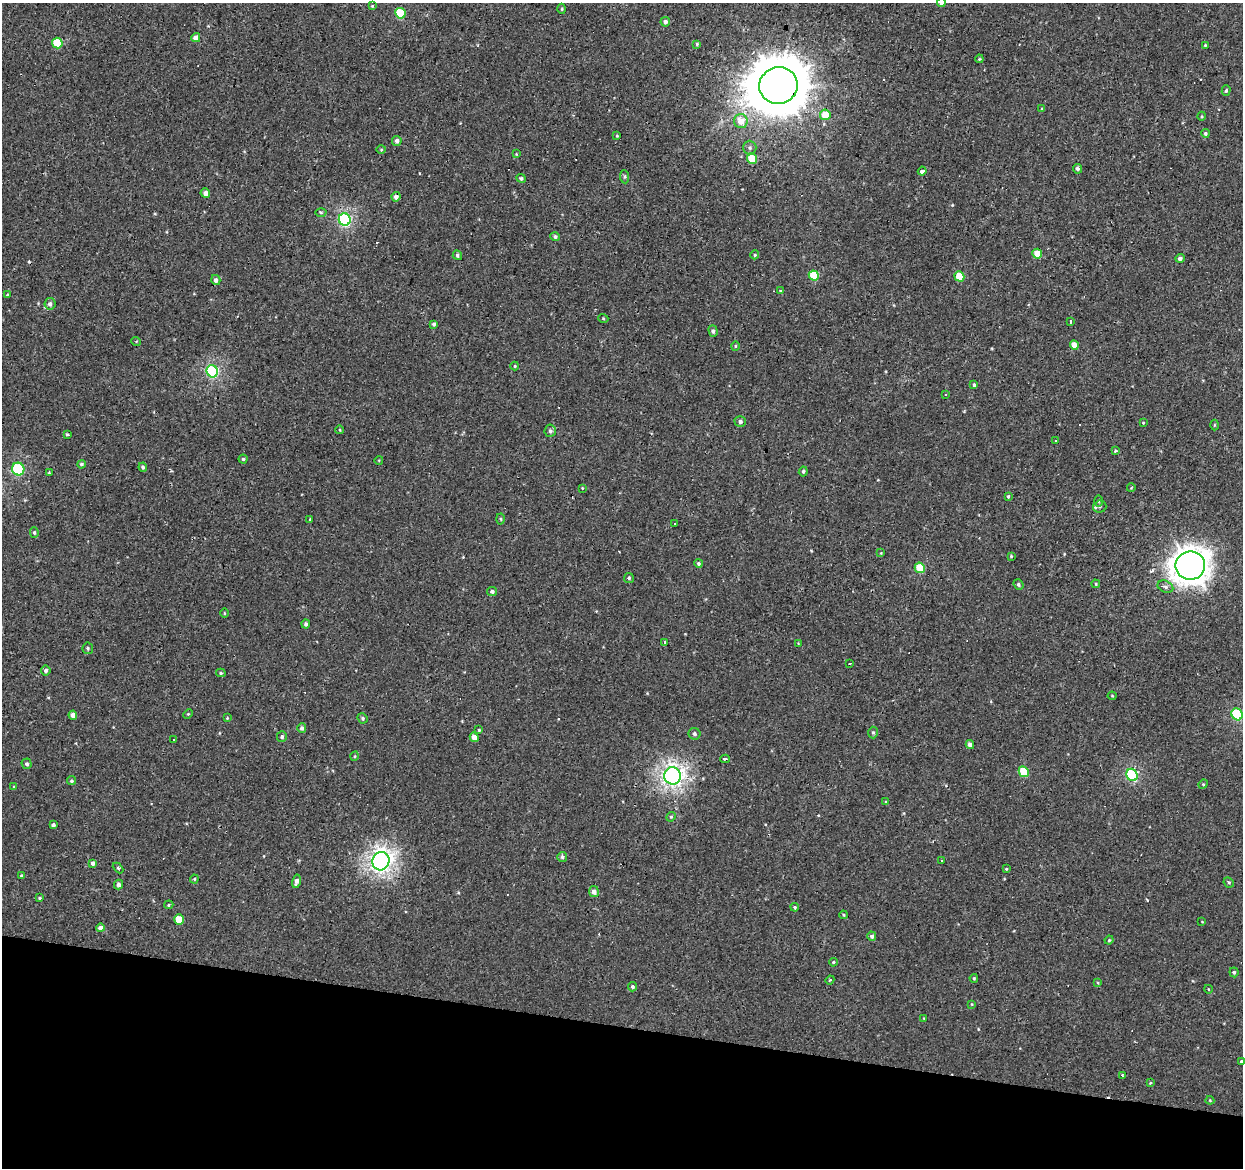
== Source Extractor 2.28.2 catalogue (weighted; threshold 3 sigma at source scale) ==
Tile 15 of 4 x 4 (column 3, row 4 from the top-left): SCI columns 2485-3725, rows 281-1446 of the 4965 x 5165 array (HDU 1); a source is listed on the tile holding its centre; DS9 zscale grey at full resolution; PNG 1245 x 1170 px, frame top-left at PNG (2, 3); each listed source drawn as its Kron ellipse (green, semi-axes under 4 px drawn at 4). Shown black and unused: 12% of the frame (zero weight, under 2 of 3 exposures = <1% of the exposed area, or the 3 px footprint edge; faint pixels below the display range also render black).
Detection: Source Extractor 2.28.2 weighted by HDU 2 'WHT'; one run over the whole footprint, this tile lists its part. Background 6.68e-04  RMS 0.0053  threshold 0.0239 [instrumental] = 3 sigma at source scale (4.5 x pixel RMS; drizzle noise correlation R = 1.50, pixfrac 1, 0.0396/0.0396 arcsec/px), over >= 5 px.
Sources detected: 168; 13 cosmic-ray / hot-pixel residue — neither listed nor drawn; the other 155 listed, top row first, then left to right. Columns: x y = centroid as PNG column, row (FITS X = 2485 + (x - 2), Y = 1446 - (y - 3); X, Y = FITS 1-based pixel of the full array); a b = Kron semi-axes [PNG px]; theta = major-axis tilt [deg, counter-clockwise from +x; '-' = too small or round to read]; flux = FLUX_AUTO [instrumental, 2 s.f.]
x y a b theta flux
941 3 4 4 - 2.2
372 6 4 4 - 0.47
562 9 5 3 - 0.5
400 13 5 5 - 21
665 22 5 5 - 1.8
196 38 5 4 - 3.1
57 43 5 5 - 16
697 44 4 4 - 0.66
1205 45 3 3 - 0.45
979 59 4 3 - 0.51
778 86 19 18 - 3700
1226 91 5 4 - 0.89
1042 109 4 3 - 0.54
825 115 5 5 - 8.8
1202 116 4 3 - 0.5
741 121 7 6 - 7.7
1205 133 4 4 - 0.85
617 136 4 3 - 0.47
397 141 5 4 - 2
750 148 7 6 - 1.5
381 150 5 3 - 0.49
516 154 4 3 - 0.43
752 159 5 5 - 11
1078 169 5 4 - 1.5
922 171 4 3 - 2.4
625 177 7 4 -84 0.81
521 178 5 4 - 1.1
205 193 5 4 - 2.8
396 197 4 4 - 2.2
321 212 5 3 - 0.63
345 220 6 6 - 78
555 237 5 4 - 1.4
1037 254 5 5 - 7.9
457 255 5 4 - 1.1
755 255 4 4 - 0.64
1180 258 4 4 - 1.8
814 275 5 5 - 16
959 276 5 4 - 13
216 280 5 4 - 2
780 291 4 3 - 0.34
7 295 3 3 - 0.44
50 304 5 5 - 1.7
603 318 5 3 - 0.54
1070 322 3 3 - 2.2
434 324 4 4 - 1.1
713 331 6 4 -72 1.2
136 341 5 3 - 0.45
1074 345 5 4 - 5.1
735 346 4 4 - 0.67
515 366 4 4 - 0.55
212 371 6 5 - 72
974 385 4 3 - 0.87
945 394 3 2 - 0.43
740 422 6 5 - 1.5
1143 423 4 3 - 0.43
1214 425 5 3 - 0.56
340 430 4 3 - 0.4
550 431 6 5 - 1.4
68 435 4 2 - 0.7
1055 441 3 3 - 1.5
1115 451 3 3 - 1.5
243 459 4 4 - 0.81
379 460 4 3 - 0.41
81 464 4 4 - 1
143 467 4 4 - 1.2
18 469 6 6 - 34
803 471 5 4 - 1
49 472 4 3 - 0.45
582 488 4 3 - 0.42
1131 488 4 2 - 0.34
1008 496 3 3 - 0.52
1098 501 6 4 -90 0.61
1100 507 7 6 - 1
310 519 3 3 - 0.45
501 519 5 3 - 0.65
675 523 3 2 - 1.1
34 532 5 4 - 0.83
881 553 3 3 - 0.4
1011 556 3 3 - 0.57
698 563 4 4 - 0.91
1190 566 15 14 - 660
920 568 5 5 - 13
629 578 5 5 - 0.92
1018 584 5 4 - 1.3
1096 584 4 4 - 0.65
1165 587 8 5 -24 1.8
492 591 5 4 - 1.6
224 613 5 3 - 0.5
306 624 4 4 - 1.4
665 642 3 2 - 1.2
798 643 4 3 - 0.37
88 648 6 5 - 0.98
849 664 3 3 - 0.82
46 671 5 5 - 1.2
221 673 5 4 - 0.76
1112 696 4 4 - 0.5
188 714 5 4 - 0.58
1237 714 6 5 - 32
73 715 4 4 - 2.9
227 718 4 4 - 0.55
362 718 5 5 - 0.95
302 728 5 4 - 1.6
479 730 4 3 - 0.6
873 732 6 4 -87 0.99
694 734 6 6 - 1.3
282 737 5 5 - 1.2
474 737 5 4 - 3.8
173 740 3 3 - 0.86
970 745 4 4 - 2.7
355 756 4 3 - 0.48
725 759 4 3 - 1.5
27 764 5 5 - 1.3
1024 772 5 5 - 14
1132 775 6 5 - 51
672 776 8 8 - 210
71 781 4 4 - 0.98
1203 784 5 4 - 0.6
14 787 4 4 - 0.69
886 802 4 4 - 0.56
671 817 5 4 - 0.74
53 825 3 3 - 1.2
562 857 5 5 - 0.92
942 860 3 3 - 1.3
381 861 9 8 - 250
93 863 4 3 - 1.8
118 868 6 4 -45 0.67
1006 869 4 3 - 0.51
22 876 3 3 - 1.1
194 879 4 4 - 0.55
296 881 7 4 76 2.1
1229 882 5 4 - 0.81
119 884 5 4 - 2.4
594 892 5 5 - 2.7
39 898 4 3 - 0.64
169 905 5 4 - 0.7
795 907 4 3 - 0.65
843 915 4 3 - 0.59
179 919 5 5 - 12
1202 922 4 2 - 0.31
100 928 4 4 - 2.5
872 936 5 4 - 1.4
1109 940 4 4 - 0.79
833 962 4 3 - 0.61
1234 972 5 4 - 1.1
974 978 4 3 - 0.53
830 980 4 4 - 0.61
1098 983 4 3 - 0.49
633 987 4 4 - 1.1
1208 989 4 3 - 0.34
972 1004 3 3 - 0.46
924 1018 3 3 - 0.39
1241 1061 4 3 - 0.68
1122 1075 3 2 - 0.84
1150 1083 4 4 - 0.53
1210 1100 4 4 - 0.48
Overlapping masked pixels (flux is a lower limit): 3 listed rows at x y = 778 86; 672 776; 381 861
Isophote crosses this tile's border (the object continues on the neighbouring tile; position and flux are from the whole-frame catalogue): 2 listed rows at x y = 941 3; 1241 1061